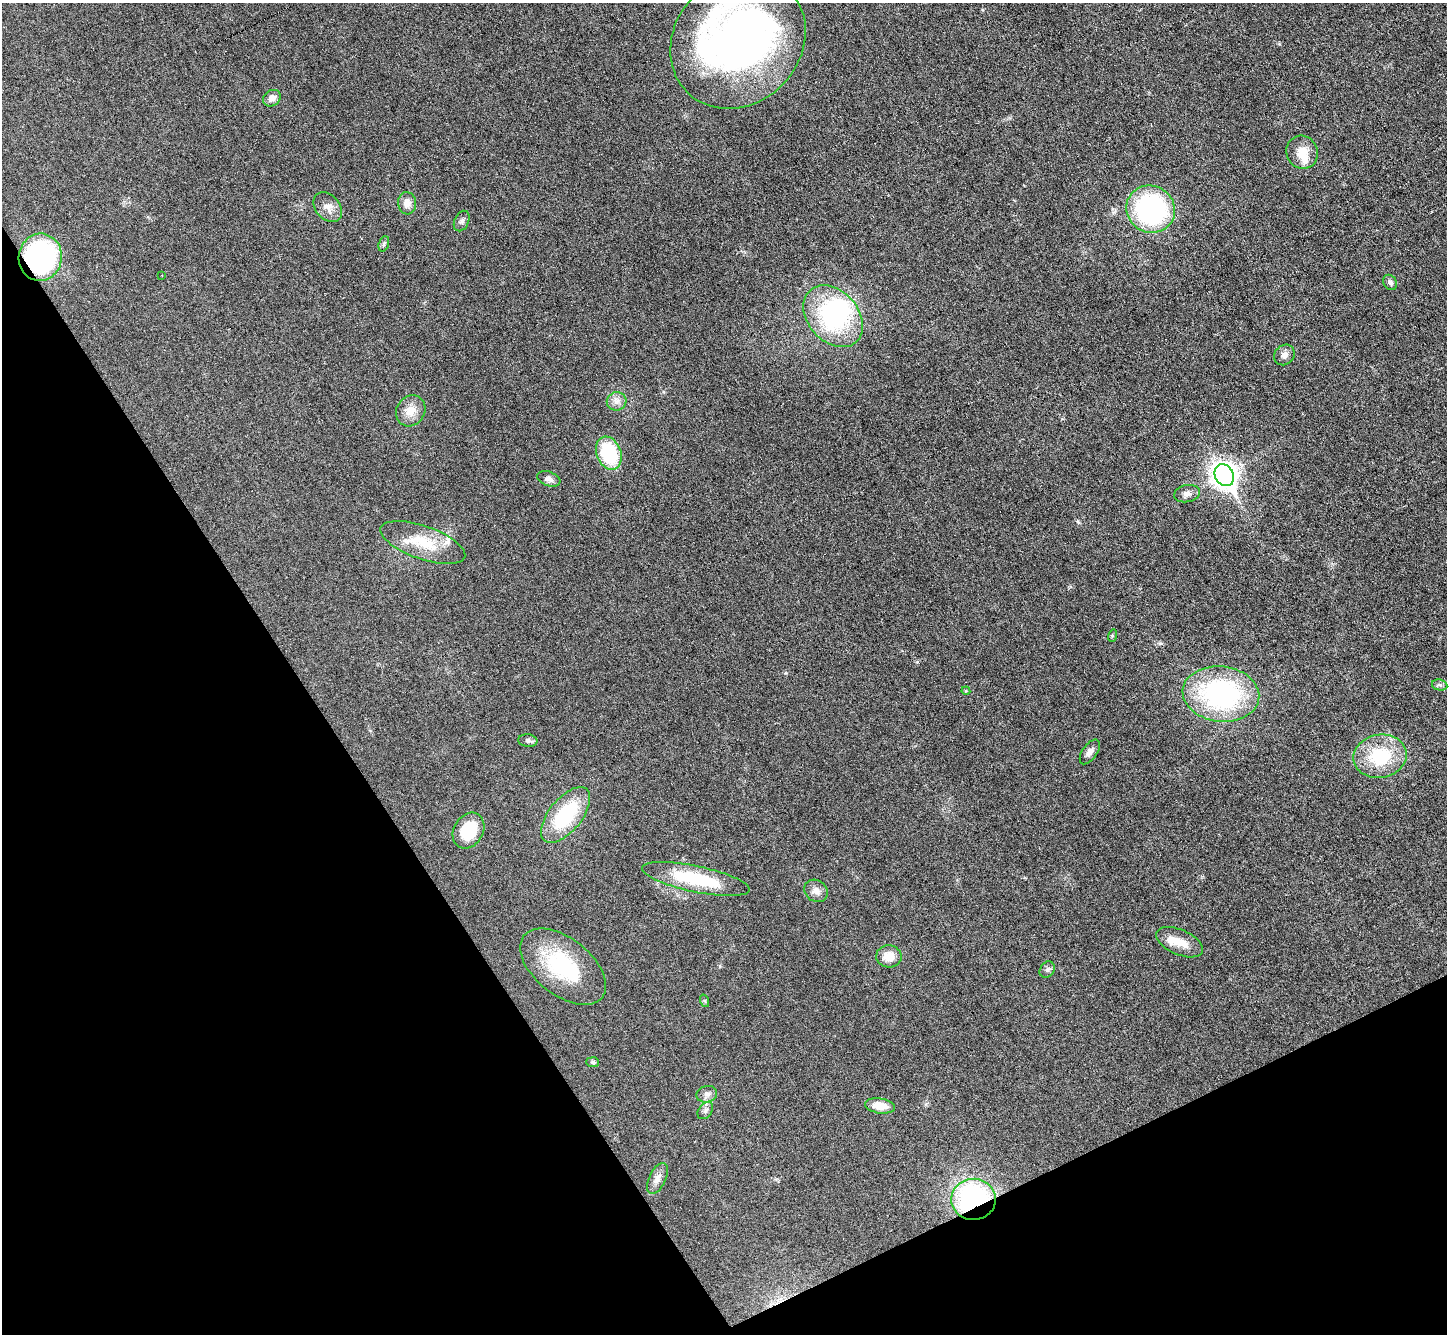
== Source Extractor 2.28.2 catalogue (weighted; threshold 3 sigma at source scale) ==
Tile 14 of 4 x 4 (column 2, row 4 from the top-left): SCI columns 1448-2892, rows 293-1624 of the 5783 x 5774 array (HDU 1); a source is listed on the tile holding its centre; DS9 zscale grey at full resolution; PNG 1449 x 1336 px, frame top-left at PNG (2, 3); each listed source drawn as its Kron ellipse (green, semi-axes under 4 px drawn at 4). Shown black and unused: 28% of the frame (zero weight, under 3 of 6 exposures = <1% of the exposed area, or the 3 px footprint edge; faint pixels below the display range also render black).
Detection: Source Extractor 2.28.2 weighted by HDU 2 'WHT'; one run over the whole footprint, this tile lists its part. Background 0.0318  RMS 0.0038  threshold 0.0155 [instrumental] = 3 sigma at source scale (4.09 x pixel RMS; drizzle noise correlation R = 1.36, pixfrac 0.8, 0.05/0.05 arcsec/px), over >= 5 px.
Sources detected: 47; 3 inside a brighter object's white glare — neither listed nor drawn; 2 inside a brighter listed object's ellipse — not listed separately; the other 42 listed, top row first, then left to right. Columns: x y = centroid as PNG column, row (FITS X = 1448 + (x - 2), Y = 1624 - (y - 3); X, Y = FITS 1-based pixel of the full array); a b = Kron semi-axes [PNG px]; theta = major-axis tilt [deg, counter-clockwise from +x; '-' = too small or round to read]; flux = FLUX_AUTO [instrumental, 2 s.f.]
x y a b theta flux
738 41 72 63 46 190
272 98 9 7 38 2.2
1302 152 17 15 -64 6.2
407 203 11 9 -85 2.6
328 207 17 12 -48 3.1
1151 209 25 23 -28 60
462 221 11 7 65 1.1
384 244 8 5 71 0.74
40 257 23 21 82 69
162 275 2 2 - 0.22
1390 282 8 6 -56 1
833 316 35 25 -49 44
1284 355 11 9 43 2
617 401 10 9 - 2.1
411 411 16 14 56 4.6
609 453 17 12 -68 23
1224 475 11 9 -60 320
549 479 12 7 -20 1.6
1187 494 13 8 11 2
423 542 44 16 -19 13
1112 636 6 4 72 0.42
1440 685 8 5 -12 0.88
966 691 4 4 - 0.33
1221 694 38 27 -7 62
528 741 9 6 -7 1.1
1090 752 14 7 55 1.8
1380 756 27 21 10 19
566 815 33 16 51 25
468 831 19 14 59 12
696 879 55 13 -12 23
816 891 12 10 -36 2.5
1179 942 25 12 -23 5.6
889 956 12 11 - 4.6
563 967 50 28 -38 29
1047 970 9 7 55 1
705 1001 6 4 -71 0.44
593 1062 6 5 - 0.68
707 1094 10 8 16 1.6
880 1106 15 7 -8 5.4
705 1111 9 6 53 1.1
657 1178 17 8 65 2.4
974 1199 22 20 4 62
Overlapping masked pixels (flux is a lower limit): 2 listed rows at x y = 40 257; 974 1199
Isophote crosses this tile's border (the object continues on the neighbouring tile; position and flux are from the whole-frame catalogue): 1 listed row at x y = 738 41
Unlisted compact peaks at least as high as the median listed source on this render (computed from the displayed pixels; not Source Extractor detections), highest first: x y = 786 673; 1078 522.